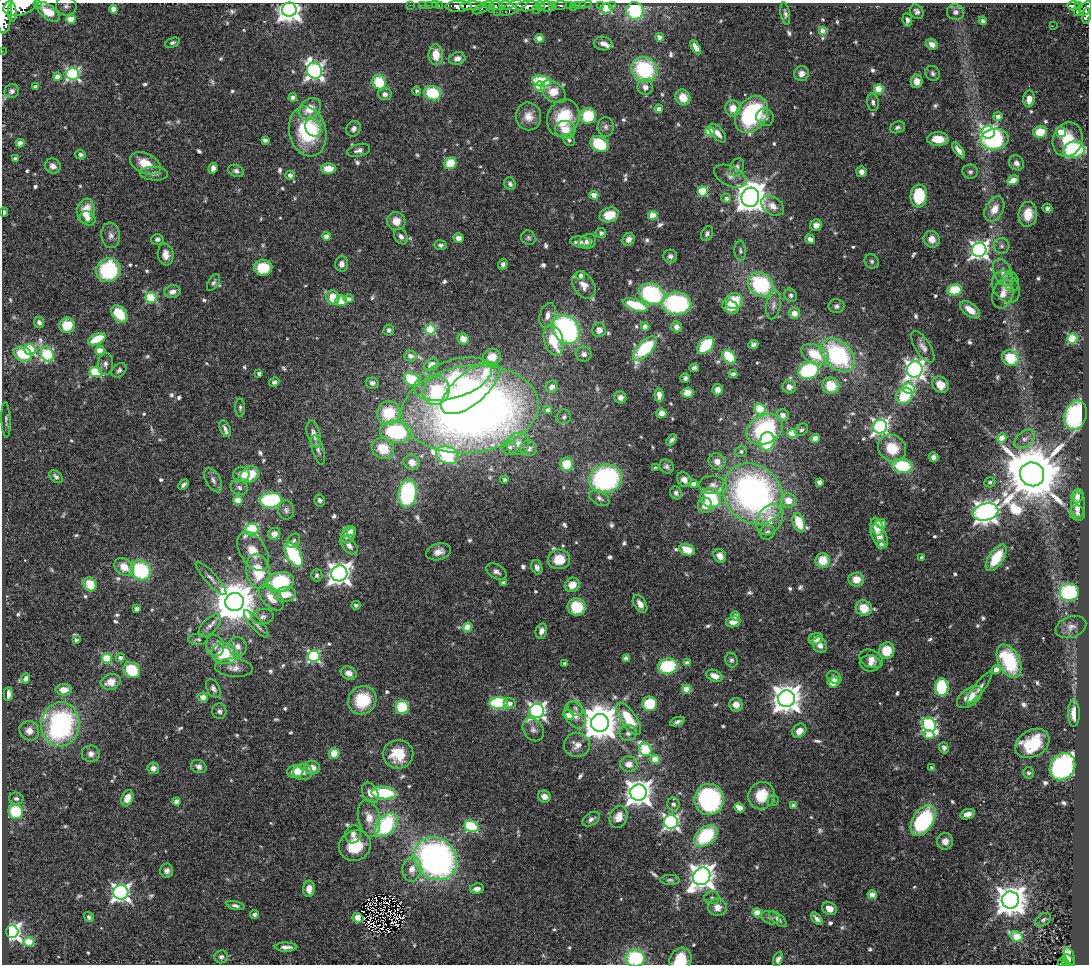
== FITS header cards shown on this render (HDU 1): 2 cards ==
NAXIS1  =                 1087
NAXIS2  =                  962

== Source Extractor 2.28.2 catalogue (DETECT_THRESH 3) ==
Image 1087 x 962 px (HDU 1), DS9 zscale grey, 1 PNG px = 1 image px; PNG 1091 x 966 px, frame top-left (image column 1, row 962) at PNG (2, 3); each listed source drawn as its Kron ellipse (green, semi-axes under 4 px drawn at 4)
Background 1.12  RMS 0.037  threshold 0.11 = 3 sigma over >= 5 px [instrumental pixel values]
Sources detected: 714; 2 with non-positive FLUX_AUTO (blend fragments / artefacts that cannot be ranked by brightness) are neither listed nor drawn; of the other 712, the 500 brightest by FLUX_AUTO listed and drawn (212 fainter detections omitted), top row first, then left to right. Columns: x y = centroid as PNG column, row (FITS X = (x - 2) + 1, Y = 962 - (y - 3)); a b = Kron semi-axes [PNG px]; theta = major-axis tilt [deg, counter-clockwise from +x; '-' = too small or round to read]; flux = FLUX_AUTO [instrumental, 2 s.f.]
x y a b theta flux
37 3 2 2 - 50
410 5 2 2 - 14
422 5 2 2 - 17
429 5 2 2 - 22
435 5 2 2 - 18
439 5 3 2 - 35
506 5 7 3 -3 470
552 5 4 3 - 490
560 5 6 4 5 320
578 5 3 3 - 73
588 5 2 2 - 15
600 5 2 2 - 14
1073 5 6 3 0 240
20 6 17 9 16 7000
66 6 10 9 - 13
458 6 13 5 1 2300
472 6 12 4 1 2100
490 6 6 4 -71 380
496 6 7 4 -2 1100
527 6 12 5 4 3900
541 6 5 3 - 850
547 6 6 5 - 1700
569 6 3 3 - 290
582 6 4 3 - 55
613 6 3 2 - 23
1079 6 4 3 - 330
514 7 16 5 27 1600
573 7 2 2 - 13
483 8 11 4 29 660
606 8 5 5 - 140
113 9 4 4 - 24
537 9 4 2 - 540
1086 9 8 5 51 950
289 10 7 7 - 2500
635 11 9 8 - 220
4 12 21 8 87 7200
12 12 9 4 -89 1500
48 12 13 6 -38 100
497 12 2 2 - 71
917 12 8 6 -53 9.6
955 12 8 8 - 12
1077 13 3 2 - 23
785 14 11 4 -80 7.6
1086 16 8 3 87 330
71 19 5 4 - 73
907 20 7 4 -82 9
983 21 4 4 - 7.1
1053 26 2 2 - 560
823 31 4 4 - 75
660 37 4 4 - 21
539 38 4 4 - 35
172 43 8 4 19 6.6
603 43 9 7 -9 15
932 44 6 5 - 17
696 47 8 4 -60 15
2 51 2 2 - 13
436 55 10 7 -89 41
457 58 8 6 17 14
644 69 13 12 - 220
314 71 8 7 - 1100
933 73 8 7 - 7.2
73 74 6 6 - 480
801 74 7 7 - 18
57 77 4 4 - 41
541 81 9 5 -9 170
917 81 7 6 - 25
379 82 7 6 - 100
540 86 5 5 - 120
36 87 4 4 - 12
645 87 8 7 - 16
879 89 5 4 - 110
12 91 7 7 - 7.9
417 91 4 4 - 6.8
553 92 14 9 -39 53
432 93 9 7 -20 120
385 94 6 6 - 12
293 97 4 4 - 22
683 97 8 7 - 37
1029 99 8 5 85 23
873 102 9 6 -81 8.3
733 108 8 7 - 33
310 109 12 9 39 47
659 109 4 4 - 13
752 114 20 14 55 300
528 116 14 12 -80 31
588 116 8 8 - 100
998 116 5 4 - 14
765 117 9 8 - 15
563 118 19 16 67 120
606 127 10 8 -87 11
897 127 8 5 20 7.3
313 128 9 7 -59 58
354 129 8 6 59 11
565 130 10 8 -12 36
308 131 25 18 -77 200
710 131 5 4 - 87
988 132 6 6 - 560
1040 132 7 6 - 62
1061 132 5 5 - 73
717 133 11 5 -49 21
938 139 11 7 0 42
995 139 14 10 11 320
1068 139 17 14 71 71
265 140 4 3 - 13
569 140 7 5 -48 7.1
20 143 4 4 - 28
599 144 10 7 -32 120
359 150 12 6 14 11
959 150 9 4 -54 14
1074 150 11 8 6 260
81 155 5 5 - 6.8
16 159 4 3 - 12
145 163 16 10 -26 60
450 163 6 5 - 78
1016 163 8 7 - 13
53 166 8 7 - 16
737 167 9 7 69 12
213 168 5 4 - 15
328 169 7 5 0 44
236 171 8 6 -24 9.1
861 172 5 5 - 11
970 172 8 7 - 6.8
154 174 14 7 -2 15
290 175 4 4 - 13
730 176 17 9 -26 20
1013 180 6 4 33 41
510 184 6 5 - 7.7
702 191 5 5 - 140
594 195 4 4 - 39
919 196 11 8 84 130
750 197 10 8 74 4800
726 198 5 4 - 10
772 206 12 8 -31 22
1047 208 5 4 - 10
994 209 13 8 61 30
86 211 12 8 82 56
4 212 5 3 - 6.6
1028 214 12 9 84 47
609 215 10 7 15 59
653 215 4 4 - 74
88 218 8 6 -30 11
396 221 9 9 - 28
816 225 6 6 - 14
601 233 5 5 - 6.6
707 234 8 5 63 8.2
111 235 13 9 -81 15
326 236 4 4 - 24
401 237 8 6 -57 11
458 238 5 4 - 16
528 238 7 6 - 6.7
157 239 6 5 - 8
629 239 6 6 - 16
810 239 5 4 - 14
932 239 8 8 - 25
588 241 8 7 - 19
581 242 10 5 -9 8.5
441 245 6 5 - 8
1002 246 8 7 - 8.4
979 250 7 7 - 1200
740 251 10 5 -88 6.9
166 255 11 8 -82 21
670 256 7 6 - 8.7
872 261 7 6 - 6.7
341 264 8 6 88 16
503 264 6 4 69 9.6
263 268 9 8 - 85
108 270 12 11 - 230
1003 273 15 8 -66 23
581 276 4 4 - 17
213 282 9 5 58 6.6
1011 282 10 7 -70 11
761 284 13 11 -38 220
584 285 15 10 -56 26
1006 287 17 12 -57 33
955 290 7 5 10 110
172 292 8 6 15 14
652 294 13 10 -25 250
1003 294 15 10 73 25
791 295 7 6 - 6.5
333 297 7 6 - 51
151 298 5 5 - 190
348 299 5 4 - 10
341 301 6 5 - 48
734 301 8 8 - 74
677 304 14 11 -1 290
635 305 13 5 -18 110
773 305 14 7 78 13
836 306 8 7 - 8.2
730 307 8 6 -26 40
970 310 12 6 -37 33
794 313 5 5 - 25
119 314 10 7 -50 84
547 315 13 7 73 19
39 322 5 5 - 12
67 325 8 7 - 66
645 327 4 4 - 30
676 327 5 5 - 14
566 329 15 12 -55 500
389 330 5 5 - 10
430 330 5 5 - 190
599 330 7 6 - 17
1072 338 5 5 - 200
97 339 9 5 26 77
463 339 6 5 - 26
554 340 16 9 -72 100
753 344 5 4 - 8.4
706 345 10 6 49 180
923 347 18 7 -58 17
645 349 16 7 48 220
30 350 6 5 - 210
100 350 4 4 - 68
23 354 9 7 -26 87
47 354 8 6 -63 290
584 354 8 7 - 14
815 354 15 9 -24 85
838 355 20 13 -43 300
410 356 6 5 - 16
492 357 9 8 - 42
729 357 7 5 -45 100
1010 358 8 7 - 87
105 364 11 7 88 11
432 365 7 6 - 31
694 368 5 4 - 12
915 369 8 7 - 1500
119 370 8 6 39 7.9
809 370 10 8 22 250
96 372 6 5 - 200
259 373 4 3 - 8.1
733 374 4 4 - 6.5
685 378 5 4 - 7.6
453 379 40 19 17 200
412 380 9 6 -35 160
274 382 5 4 - 8.7
372 383 6 5 - 10
940 385 9 7 -44 40
831 386 8 8 - 60
552 387 6 5 - 18
789 387 7 6 - 13
470 388 35 16 40 260
909 388 6 5 - 190
717 390 5 5 - 18
436 391 14 13 - 180
687 393 6 5 - 39
659 395 7 4 -85 19
904 396 9 7 44 95
620 397 6 6 - 13
240 408 9 5 89 6.7
470 409 69 43 6 2700
760 409 6 5 - 180
548 410 4 4 - 14
388 413 12 11 - 110
661 413 5 5 - 29
783 415 6 6 - 16
1076 415 15 11 73 380
564 417 7 7 - 7.8
6 420 18 4 -88 7.8
880 427 7 6 - 870
225 429 9 5 -66 8.9
765 429 19 14 27 260
801 430 7 5 42 6.7
396 432 15 11 -6 250
314 434 14 6 -74 19
792 434 4 4 - 90
815 438 4 4 - 27
1002 438 5 4 - 59
1025 439 12 7 39 16
672 440 6 4 47 6.7
767 441 9 7 75 170
518 444 11 10 - 37
509 448 7 7 - 15
529 448 8 7 - 15
892 448 15 13 -38 69
383 449 11 10 - 70
318 450 15 6 -74 11
741 451 6 5 - 7.6
447 455 11 8 -19 470
934 457 5 4 - 8.9
717 461 9 8 - 22
412 462 8 7 - 26
567 464 7 6 - 67
666 466 7 6 - 7.9
902 466 10 7 -9 140
655 468 3 3 - 7.5
250 474 9 7 25 69
1032 474 12 11 - 22000
241 475 8 7 - 25
56 477 8 5 -43 8.2
606 479 16 14 17 440
213 480 13 7 -61 13
504 480 4 4 - 7.2
684 480 8 6 -48 18
819 482 4 4 - 17
990 482 5 5 - 6.7
693 484 4 4 - 25
183 485 6 3 45 7.6
713 485 14 9 -5 19
239 487 9 7 -19 10
407 493 13 9 83 320
676 493 6 5 - 8.9
753 494 33 28 -47 1000
1077 496 7 5 70 15
599 498 11 7 -30 13
711 498 11 9 -41 210
238 500 4 4 - 66
271 500 11 7 4 270
320 500 6 5 - 8.7
788 500 8 7 - 38
705 505 7 7 - 32
1078 505 13 7 86 33
286 510 9 8 - 10
986 512 13 8 15 2600
1077 513 8 7 - 9.7
770 519 16 12 59 41
799 523 10 5 -71 78
881 524 5 4 - 36
877 527 9 6 -72 42
252 530 7 6 - 340
351 531 5 4 - 10
767 532 8 7 - 11
274 534 6 6 - 19
348 535 9 6 66 29
879 536 13 7 -62 26
293 541 8 6 55 7.5
349 545 11 6 -50 15
881 545 4 4 - 21
687 550 8 5 -21 50
253 551 21 13 -57 45
439 552 13 8 15 20
293 554 14 7 -59 200
720 556 7 6 - 22
922 558 3 3 - 8.1
996 558 15 7 56 86
559 559 11 10 - 59
823 560 7 7 - 63
124 567 10 8 -38 40
537 567 7 5 -73 12
141 570 10 9 - 200
258 571 18 11 -81 88
496 571 11 7 -28 12
339 573 8 8 - 1900
317 575 6 5 - 7.8
211 578 22 5 -48 15
856 579 8 7 - 32
280 582 14 10 10 190
503 583 4 4 - 8.6
90 584 7 6 - 65
572 585 8 7 - 35
1069 592 10 9 - 210
285 594 11 7 5 42
271 598 16 9 -47 42
234 602 9 9 - 11000
640 604 10 6 -58 18
356 605 4 4 - 8.3
577 607 9 8 - 82
864 608 8 7 - 48
136 609 4 4 - 14
735 616 4 4 - 17
263 617 11 7 6 12
733 622 7 5 10 21
256 624 17 5 -48 14
210 626 14 7 45 15
467 627 4 4 - 80
1071 627 16 10 18 19
541 631 8 5 77 15
198 639 10 5 -1 7
816 639 7 5 20 24
76 640 4 4 - 6.6
820 645 8 7 - 15
215 646 11 9 -74 18
238 646 9 9 - 20
887 651 8 7 - 68
224 654 13 10 -9 140
314 656 6 6 - 380
107 658 5 5 - 160
120 658 4 4 - 15
626 658 4 4 - 16
871 659 12 8 -27 17
731 660 7 6 - 7.8
1009 661 18 10 -64 190
565 663 3 3 - 7
687 663 4 4 - 21
870 663 10 8 -7 13
668 666 10 8 10 160
234 668 19 9 -4 19
132 670 9 7 -41 120
996 670 4 4 - 37
349 673 8 6 -23 18
715 676 8 5 -23 24
834 677 8 6 -35 11
26 678 5 4 - 8.1
111 682 10 7 17 31
833 682 5 5 - 41
942 687 9 6 88 200
980 687 19 5 53 13
213 688 10 6 -60 10
687 689 4 4 - 81
64 690 8 6 1 30
8 694 7 4 89 21
203 697 4 4 - 41
969 697 14 8 37 40
786 699 8 8 - 3700
362 700 15 13 45 110
498 703 9 6 0 260
510 703 6 5 - 14
650 704 7 7 - 92
736 705 7 6 - 20
402 707 7 6 - 150
575 708 8 6 -48 7.1
219 711 8 7 - 9.2
537 711 7 7 - 990
1074 713 13 5 -89 31
569 715 5 5 - 29
575 715 14 9 -63 26
628 719 19 8 -56 94
677 722 8 4 20 8.8
600 723 9 9 - 6300
60 724 22 19 83 560
929 725 8 6 -46 420
533 729 12 9 -57 15
29 731 10 9 - 24
799 731 8 6 48 21
628 733 8 8 - 12
929 734 5 4 - 67
1032 743 18 13 31 100
577 745 13 12 - 25
944 748 6 4 -71 11
645 749 7 6 - 220
334 753 5 5 - 46
91 754 9 8 - 15
398 754 15 14 - 79
655 759 5 4 - 77
629 764 9 7 -5 23
199 767 8 6 -25 11
1062 767 14 12 56 580
153 768 6 5 - 18
312 768 8 6 -6 28
932 768 4 4 - 11
295 772 8 6 10 43
303 772 9 8 - 16
1028 773 6 5 - 6.9
370 793 11 7 -63 18
384 793 12 6 -5 180
638 793 8 8 - 2900
544 796 6 5 - 22
761 796 14 13 - 71
127 798 8 5 69 30
16 799 7 6 - 8.1
709 799 15 14 - 440
773 800 5 5 - 6.5
176 801 4 4 - 19
673 804 7 6 - 7.1
793 806 4 4 - 20
739 808 5 4 - 50
16 812 8 7 - 130
967 814 7 5 20 21
618 817 11 8 69 31
369 818 19 10 -78 36
591 819 9 6 33 9.8
923 820 17 10 56 270
671 822 7 7 - 720
386 825 13 9 49 250
471 826 7 5 -24 280
353 834 9 7 72 11
706 836 13 8 41 180
945 841 8 8 - 20
355 846 16 15 - 85
436 859 23 20 -47 990
412 869 12 9 81 27
167 871 7 6 - 13
702 876 9 8 - 2700
670 880 10 5 0 6.6
309 889 8 5 87 22
477 889 7 5 7 15
121 892 7 7 - 1100
872 895 4 4 - 53
712 898 7 6 - 6.9
1010 900 8 8 - 4400
235 906 9 4 -13 7.6
717 907 9 8 - 26
829 909 7 6 - 25
757 913 4 4 - 71
254 914 4 4 - 7.2
89 917 5 4 - 8.3
358 918 5 4 - 66
771 918 9 6 -18 8.4
778 919 11 5 -41 10
817 919 7 3 -47 10
1043 920 8 6 34 7.6
12 932 6 6 - 1000
1017 937 6 5 - 140
29 942 5 4 - 80
286 947 11 4 -1 13
1069 956 9 4 -69 63
221 957 7 6 - 7.9
635 958 9 8 - 210
778 959 7 4 70 9.8
680 960 12 10 61 75
1069 961 7 4 -53 160
1063 962 5 3 - 24
1065 964 3 2 - 34
At the frame edge (FLAGS 8, measured only in part): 12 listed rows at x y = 37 3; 20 6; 66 6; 1086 9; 289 10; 4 12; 1086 16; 2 51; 4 212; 635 958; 680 960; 1065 964
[212 fainter detections neither listed nor drawn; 2 non-positive-flux detections neither listed nor drawn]